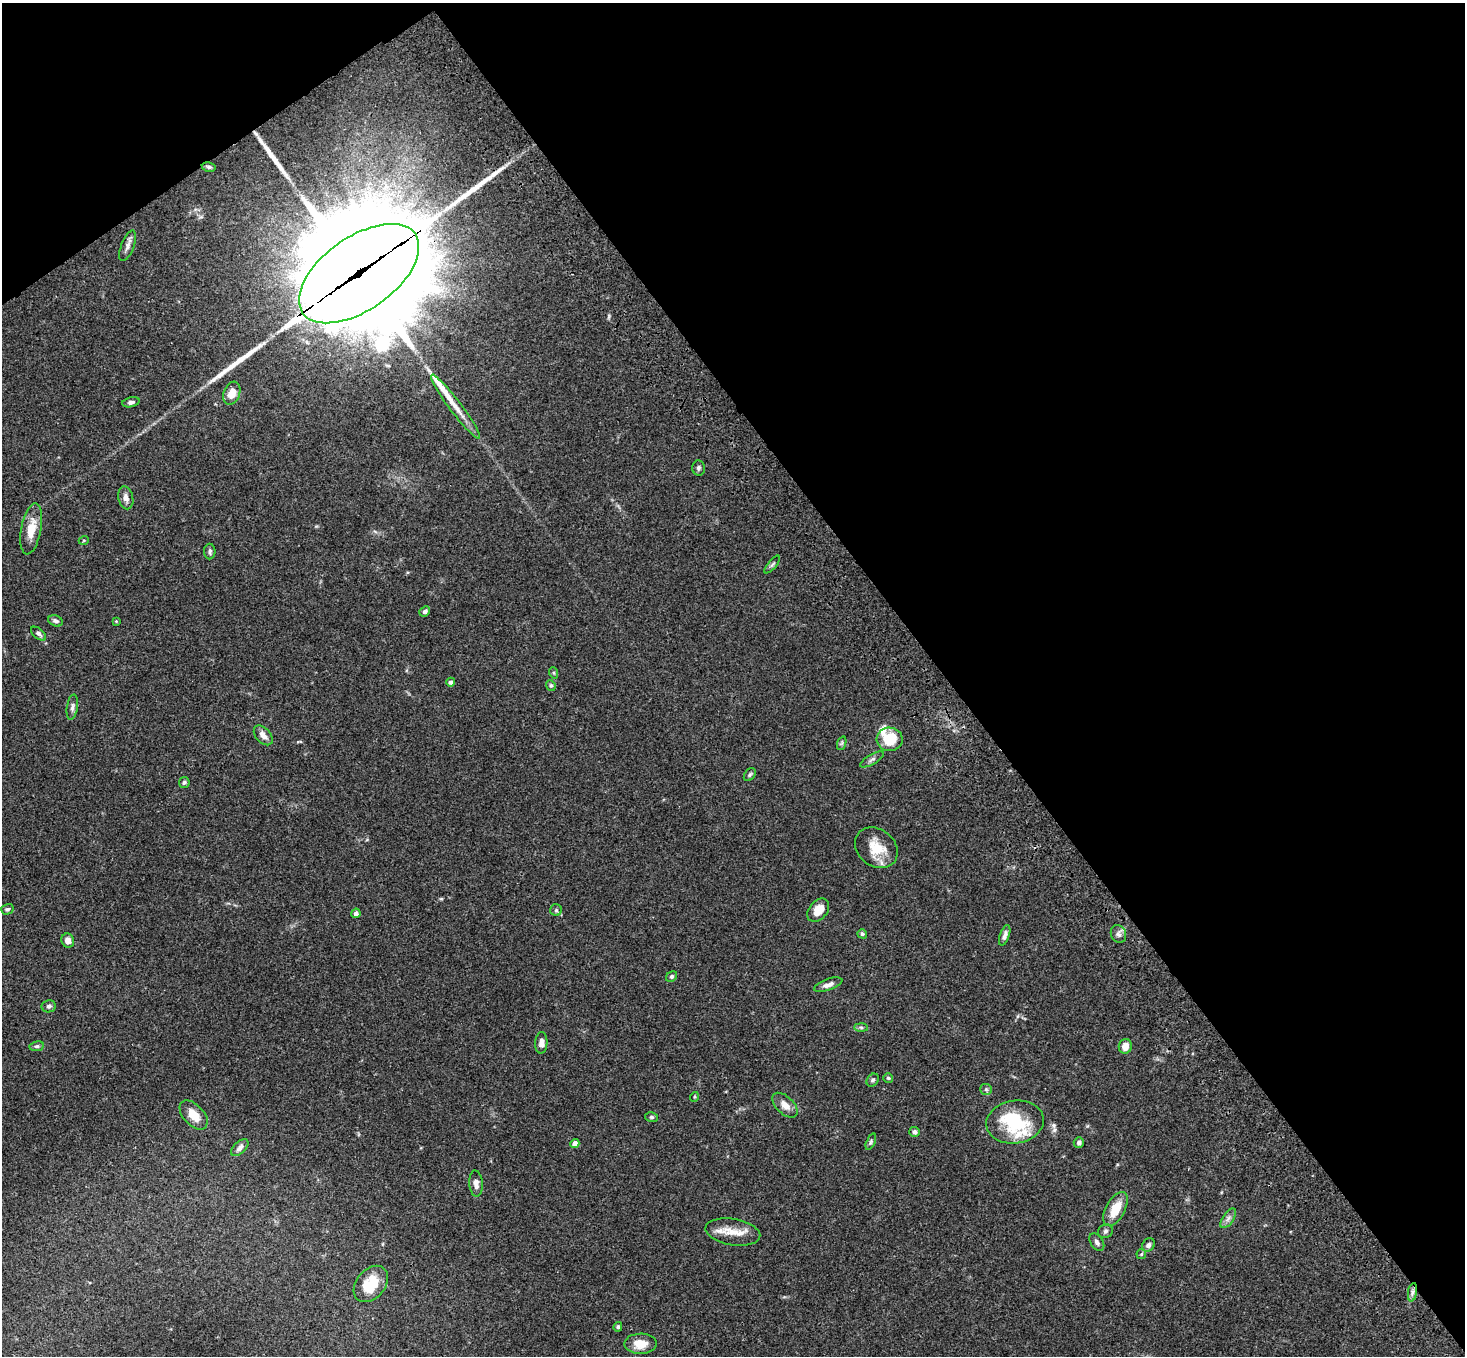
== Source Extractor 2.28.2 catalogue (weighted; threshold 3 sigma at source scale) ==
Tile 3 of 4 x 4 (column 3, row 1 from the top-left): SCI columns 3036-4498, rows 4438-5791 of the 6069 x 6028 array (HDU 1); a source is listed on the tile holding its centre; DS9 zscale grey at full resolution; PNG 1467 x 1358 px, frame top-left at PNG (2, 3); each listed source drawn as its Kron ellipse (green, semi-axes under 4 px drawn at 4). Shown black and unused: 39% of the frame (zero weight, under 3 of 4 exposures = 6% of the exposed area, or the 3 px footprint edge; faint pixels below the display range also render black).
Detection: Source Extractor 2.28.2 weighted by HDU 2 'WHT'; one run over the whole footprint, this tile lists its part. Background 0.0598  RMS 0.0053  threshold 0.0237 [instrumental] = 3 sigma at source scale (4.5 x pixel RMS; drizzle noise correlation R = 1.50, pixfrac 1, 0.05/0.05 arcsec/px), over >= 5 px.
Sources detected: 75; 1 inside a brighter object's white glare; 5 long thin detections or spike segments (spike, bleed or trail) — neither listed nor drawn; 2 inside a brighter listed object's ellipse — not listed separately; the other 67 listed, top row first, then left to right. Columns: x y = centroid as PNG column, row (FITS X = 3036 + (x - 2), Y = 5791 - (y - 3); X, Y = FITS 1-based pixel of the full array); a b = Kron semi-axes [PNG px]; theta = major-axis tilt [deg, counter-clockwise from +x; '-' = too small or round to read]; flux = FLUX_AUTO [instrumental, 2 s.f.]
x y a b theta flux
209 167 7 4 -10 0.96
128 246 16 6 69 2.6
359 274 69 36 35 27000
232 393 12 8 71 6
131 402 9 5 12 1.5
456 407 40 6 -53 7.3
698 468 7 6 - 1.3
126 498 12 7 -78 2.8
31 529 26 10 79 8.5
84 540 5 3 - 0.51
210 551 8 5 89 1.3
772 565 11 3 50 0.97
425 611 6 4 44 1.4
56 621 7 5 -23 1.4
116 621 4 3 - 0.41
39 634 9 5 -40 1.3
554 673 6 3 -72 0.56
451 682 4 4 - 1.4
551 685 5 4 - 0.8
72 707 12 5 81 1.9
263 735 11 7 -48 3.3
890 739 13 12 - 16
842 743 7 4 71 0.9
872 759 13 5 30 1.6
750 775 7 5 50 0.93
184 782 5 5 - 1
876 848 23 18 -39 12
7 909 6 5 - 0.97
556 910 6 6 - 1
818 910 13 9 50 5.7
356 913 5 4 - 2
862 934 5 4 - 0.91
1118 934 9 7 -68 1.9
1005 935 10 4 71 2.1
68 940 7 6 - 3.1
672 976 6 5 - 1.1
828 985 15 5 19 2.6
49 1006 7 6 - 1.4
861 1027 7 4 -1 1
541 1043 11 6 88 2.7
37 1046 7 5 9 1
1125 1046 7 6 - 4.5
888 1078 5 4 - 0.77
873 1080 7 5 50 1.1
986 1089 6 5 - 0.95
694 1097 5 3 - 0.49
785 1105 15 8 -44 4.4
194 1115 17 10 -47 7
651 1117 6 5 - 0.86
1015 1122 29 21 9 25
915 1132 5 5 - 1.4
871 1142 8 4 66 0.98
1079 1142 5 5 - 1.4
575 1143 4 4 - 4.2
240 1148 10 6 43 2.1
476 1184 13 6 -85 2.6
1115 1209 19 9 62 11
1228 1218 11 5 55 1.9
1105 1231 7 6 - 1.3
733 1232 27 13 -9 9
1097 1242 10 6 -56 1.6
1148 1245 7 6 - 1.8
1141 1254 5 4 - 0.62
371 1284 20 14 50 14
1412 1292 9 4 81 1.8
618 1327 5 4 - 0.89
640 1344 16 10 1 7.7
Overlapping masked pixels (flux is a lower limit): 1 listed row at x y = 359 274
Isophote crosses this tile's border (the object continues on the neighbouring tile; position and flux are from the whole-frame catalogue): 1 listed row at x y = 640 1344